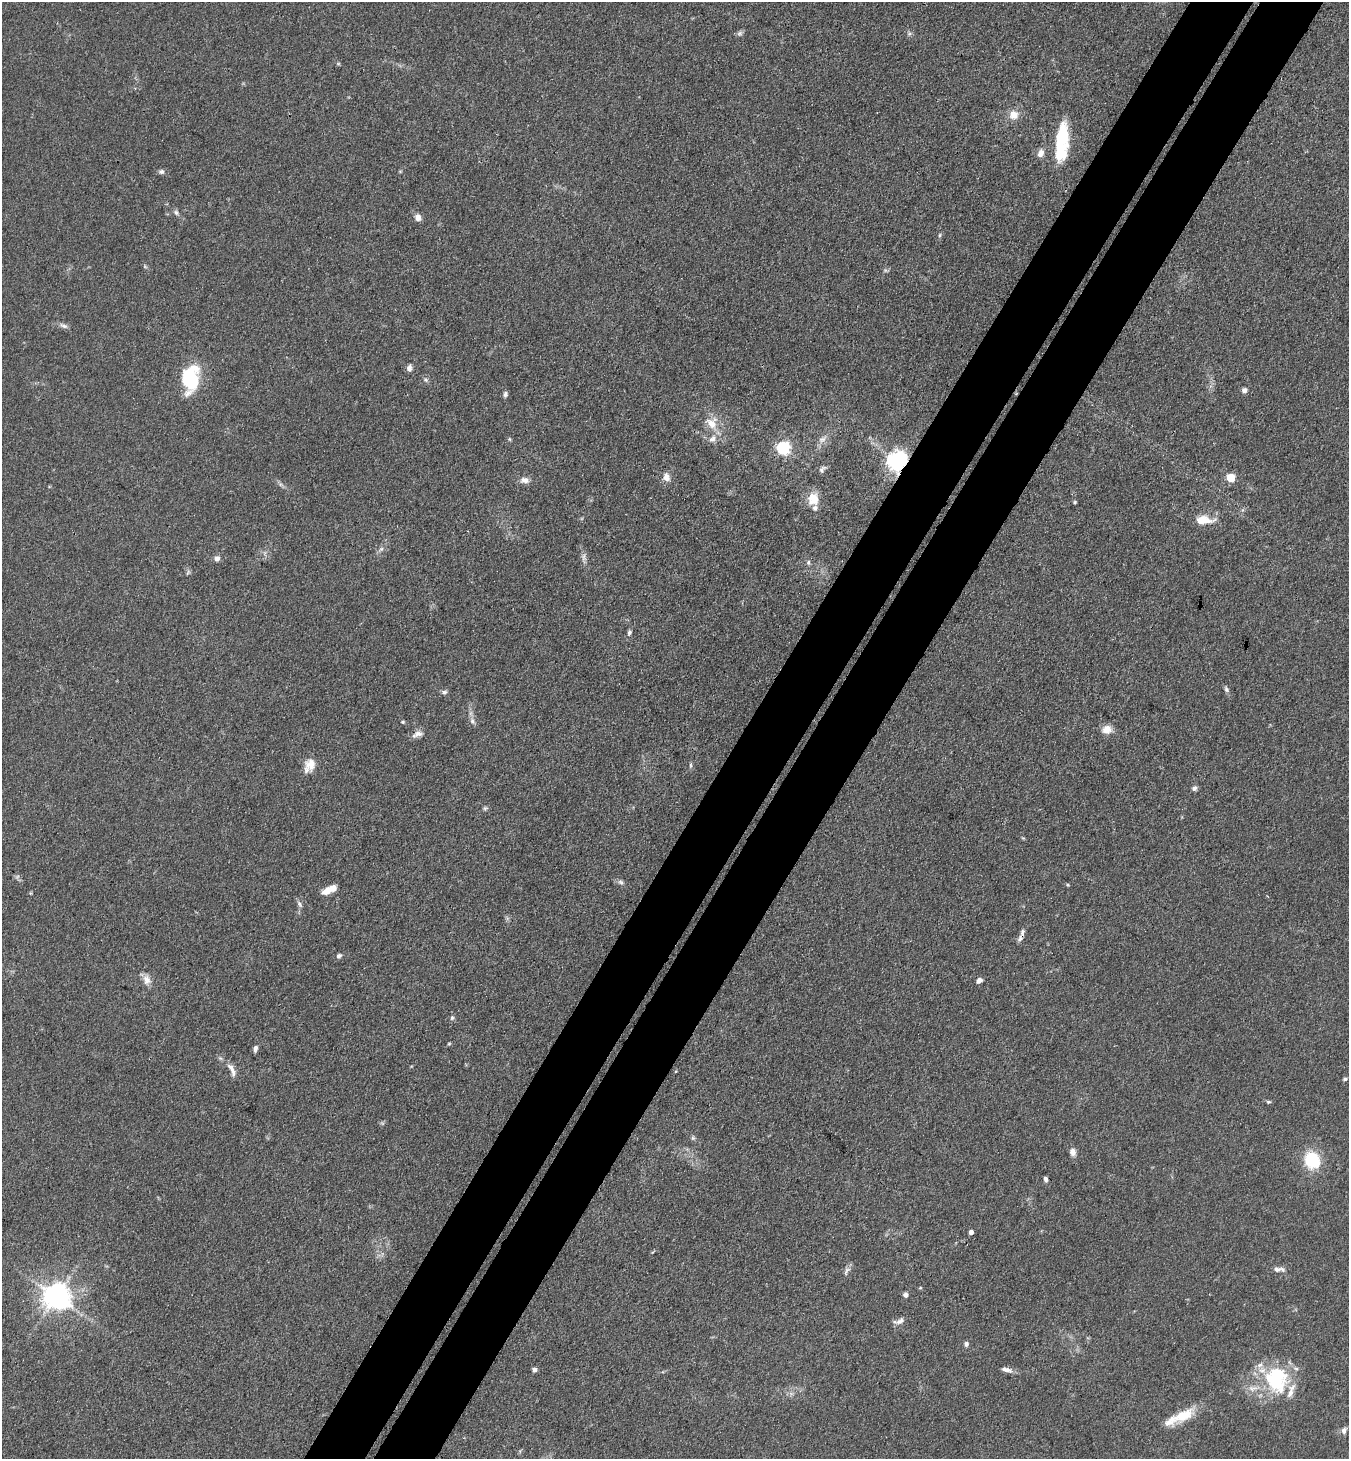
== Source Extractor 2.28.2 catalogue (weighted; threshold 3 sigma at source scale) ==
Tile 10 of 4 x 4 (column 2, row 3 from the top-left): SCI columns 1685-3031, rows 1494-2950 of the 5923 x 5900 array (HDU 1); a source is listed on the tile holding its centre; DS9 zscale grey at full resolution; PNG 1351 x 1461 px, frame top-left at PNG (2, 2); no overlay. Shown black and unused: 9% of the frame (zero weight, under 3 of 4 exposures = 5% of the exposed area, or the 3 px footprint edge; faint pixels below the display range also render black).
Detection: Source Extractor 2.28.2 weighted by HDU 2 'WHT'; one run over the whole footprint, this tile lists its part. Background 0.101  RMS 0.0064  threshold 0.0287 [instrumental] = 3 sigma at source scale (4.5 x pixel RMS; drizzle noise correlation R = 1.50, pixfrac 1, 0.05/0.05 arcsec/px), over >= 5 px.
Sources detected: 90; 1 too faint to see at this stretch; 3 inside a brighter object's white glare — not listed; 8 inside a brighter listed object's ellipse — not listed separately; the other 78 listed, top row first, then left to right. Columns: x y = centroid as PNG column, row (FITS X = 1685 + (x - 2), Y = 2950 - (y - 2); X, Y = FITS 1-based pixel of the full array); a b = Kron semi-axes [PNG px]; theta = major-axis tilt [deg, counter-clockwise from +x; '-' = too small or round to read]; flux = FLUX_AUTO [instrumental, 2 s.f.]
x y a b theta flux
740 33 8 6 32 1.6
909 34 6 5 - 1.3
338 64 6 4 0 0.73
1014 115 12 11 - 6.7
1063 134 31 14 -85 24
1040 153 11 7 62 3.9
161 172 8 6 -13 1.7
176 212 8 6 -56 1.7
418 217 8 7 - 3.8
940 235 6 4 88 0.85
886 270 7 4 -45 0.98
63 326 12 6 -27 2.3
409 368 9 6 79 2.6
190 377 29 22 60 29
425 380 7 5 -35 1.4
1244 390 6 6 - 2.7
505 394 8 6 86 1.6
712 423 17 15 -44 11
509 439 6 4 -89 0.77
822 440 11 9 32 4.1
783 448 6 6 - 120
897 461 7 7 - 360
822 469 11 6 50 2.2
666 477 11 9 -80 4.4
1231 478 5 5 - 27
524 480 13 8 -1 3.8
281 485 7 4 -19 1.3
813 499 15 13 -83 11
1075 502 4 4 - 0.86
1203 520 22 10 1 11
381 549 7 5 45 1.7
584 558 15 6 -83 3
217 559 7 7 - 2.8
808 562 7 5 87 1.4
188 572 8 4 55 1.1
629 632 8 6 74 1.6
1226 689 9 5 -59 1.7
444 692 8 5 1 1.6
472 721 9 6 -62 2.4
403 722 5 4 - 0.81
1107 729 12 10 13 6.1
417 734 16 8 17 3.8
310 764 16 13 83 8
691 765 6 4 -89 0.99
1194 788 7 6 - 1.9
485 808 7 5 25 1.1
621 882 9 5 -27 1.8
1068 885 5 4 - 0.7
332 888 11 6 25 7.3
30 893 5 3 - 0.63
299 904 11 5 -57 1.8
1022 933 14 6 76 3.2
339 956 6 5 - 1.8
147 980 13 9 -72 5.1
979 981 7 5 35 3
452 1018 7 6 - 1.4
449 1044 4 4 - 0.72
255 1048 8 5 77 2
232 1070 20 7 -64 4.7
1345 1079 5 4 - 1.2
1268 1102 6 4 0 0.9
693 1138 7 5 84 1.2
1073 1152 10 8 -83 3.1
1312 1160 16 14 -64 29
1046 1179 7 4 -71 1.6
971 1232 4 4 - 2.8
1277 1269 12 7 -3 2.7
847 1271 14 6 61 2.5
920 1288 5 3 - 0.59
905 1295 5 5 - 2.3
56 1296 8 8 - 830
900 1321 14 7 26 3.2
966 1344 7 6 - 1.6
534 1370 5 4 - 2.6
1006 1370 16 6 -15 3.4
1278 1382 33 29 87 43
1183 1415 30 14 27 15
1344 1431 10 7 74 2.4
Overlapping masked pixels (flux is a lower limit): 2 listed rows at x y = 897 461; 1022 933